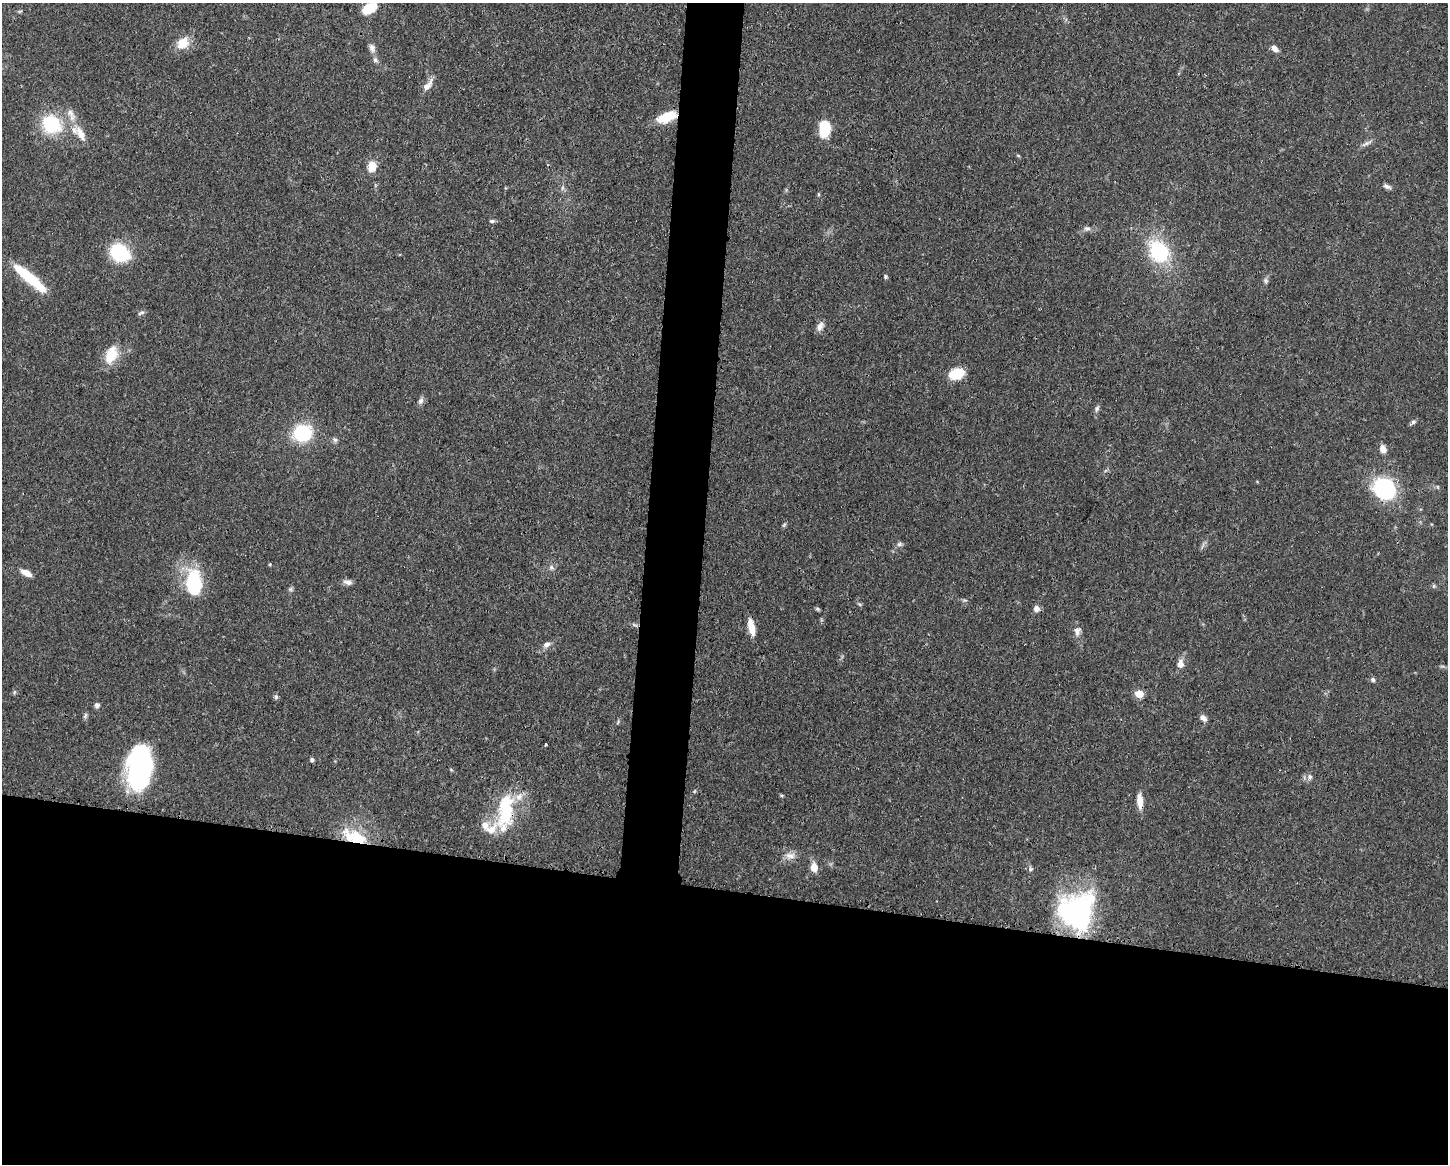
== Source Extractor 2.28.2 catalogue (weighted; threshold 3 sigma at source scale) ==
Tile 11 of 3 x 4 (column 2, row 4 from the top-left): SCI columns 1558-3003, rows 7-1168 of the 4671 x 4660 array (HDU 1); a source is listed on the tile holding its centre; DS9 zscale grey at full resolution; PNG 1450 x 1166 px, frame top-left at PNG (2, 3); no overlay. Shown black and unused: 27% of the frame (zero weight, under 3 of 4 exposures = <1% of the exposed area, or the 3 px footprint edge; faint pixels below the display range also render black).
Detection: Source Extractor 2.28.2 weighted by HDU 2 'WHT'; one run over the whole footprint, this tile lists its part. Background 0.0415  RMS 0.0027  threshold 0.0123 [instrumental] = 3 sigma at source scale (4.5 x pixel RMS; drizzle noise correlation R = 1.50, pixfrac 1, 0.05/0.05 arcsec/px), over >= 5 px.
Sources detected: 73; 1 inside a brighter object's white glare — not listed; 6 inside a brighter listed object's ellipse — not listed separately; the other 66 listed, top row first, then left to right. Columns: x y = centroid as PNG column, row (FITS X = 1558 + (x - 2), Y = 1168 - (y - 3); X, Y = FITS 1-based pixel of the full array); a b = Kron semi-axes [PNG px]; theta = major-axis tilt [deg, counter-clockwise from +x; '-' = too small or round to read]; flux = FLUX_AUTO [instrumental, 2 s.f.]
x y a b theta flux
370 8 17 9 33 6.5
183 43 15 12 47 4.5
372 48 12 7 -69 1.3
1274 48 8 5 -47 1.8
428 85 18 7 50 2.1
70 113 16 7 -57 1.9
666 117 22 10 21 6.7
51 124 25 22 -41 15
824 128 15 9 88 9.9
81 133 23 9 -63 3.4
1367 143 19 4 28 0.99
1018 155 5 3 - 0.27
372 166 11 9 75 3.6
1387 186 10 5 -27 0.94
562 188 6 4 72 0.5
492 221 7 5 1 0.52
1087 228 9 6 -1 0.93
1159 251 18 15 -54 22
119 253 21 16 -39 15
885 276 5 5 - 0.46
30 278 45 9 -40 12
1266 281 8 6 -89 0.66
141 313 10 5 22 0.62
820 326 13 7 70 1.5
111 355 24 14 66 6
957 373 13 9 19 9
421 401 9 7 71 0.97
1097 409 9 5 72 0.73
1413 422 6 6 - 0.56
302 433 19 17 18 15
335 440 8 6 -43 0.66
1383 449 9 7 -67 1.8
1384 489 24 21 -44 23
784 525 7 4 54 0.43
900 544 8 6 16 0.69
551 567 7 5 47 0.71
26 573 12 6 -27 2.6
348 582 11 6 -11 1.2
194 583 24 14 -87 19
1434 586 6 4 89 0.38
290 589 6 4 -44 0.47
1036 608 8 7 - 1.3
817 609 6 5 - 0.4
634 625 10 4 -22 0.59
751 627 18 7 -79 3.7
1077 631 12 9 87 1.6
547 644 9 7 20 1.2
1180 664 10 7 82 1.9
1373 680 6 5 - 0.62
1139 694 5 5 - 7.9
276 697 6 5 - 0.52
97 705 7 6 - 0.75
85 715 8 5 70 0.54
1203 718 10 6 -51 1.1
546 744 3 2 - 0.5
312 760 4 4 - 0.68
140 767 40 21 84 52
1310 777 8 5 -90 0.79
782 796 5 4 - 0.36
1140 801 18 6 -85 2.9
506 813 34 25 -84 14
355 837 33 15 -24 10
790 856 15 8 -1 2
814 867 8 6 -80 3.7
1030 869 7 6 - 0.63
1077 911 40 36 60 45
Overlapping masked pixels (flux is a lower limit): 4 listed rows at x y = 666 117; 1140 801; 506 813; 355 837
Isophote crosses this tile's border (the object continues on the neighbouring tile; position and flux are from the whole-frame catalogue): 1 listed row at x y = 370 8